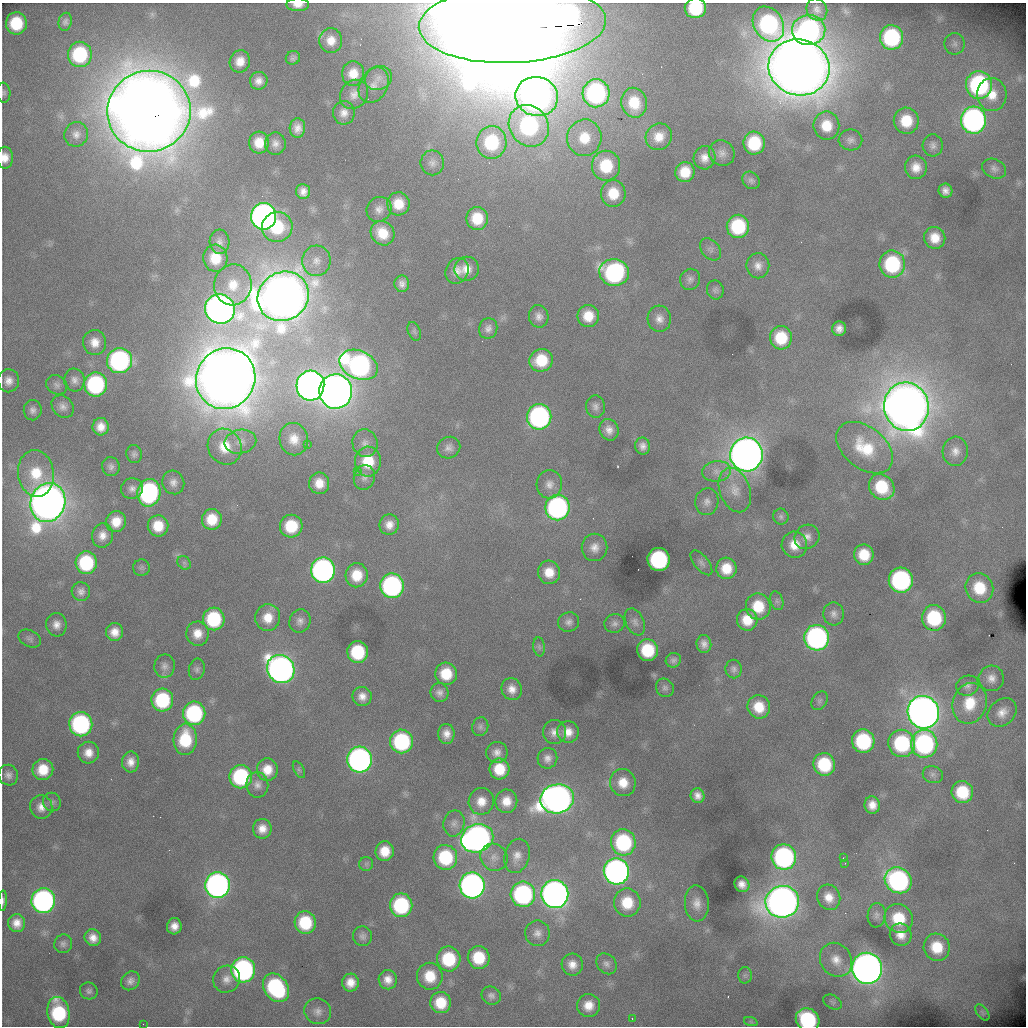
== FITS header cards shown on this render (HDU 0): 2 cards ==
NAXIS1  =                 1024 /fastest changing axis
NAXIS2  =                 1024 /next to fastest changing axis

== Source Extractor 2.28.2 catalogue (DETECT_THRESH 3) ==
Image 1024 x 1024 px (HDU 0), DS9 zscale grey, 1 PNG px = 1 image px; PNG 1028 x 1028 px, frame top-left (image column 1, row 1024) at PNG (2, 3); each listed source drawn as its Kron ellipse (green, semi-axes under 4 px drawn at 4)
Background 6100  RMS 87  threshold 261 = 3 sigma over >= 5 px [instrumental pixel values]
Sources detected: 288; all 288 listed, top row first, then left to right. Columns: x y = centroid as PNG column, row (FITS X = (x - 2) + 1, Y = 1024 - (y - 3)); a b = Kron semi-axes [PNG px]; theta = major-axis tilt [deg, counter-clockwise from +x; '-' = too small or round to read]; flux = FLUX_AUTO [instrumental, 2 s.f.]
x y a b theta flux
298 5 11 6 0 5.4e+04
695 8 10 10 - 3.4e+05
817 9 11 10 - 3.3e+04
65 22 9 6 77 2.2e+04
16 23 11 10 - 2.7e+05
512 24 93 39 2 9.0e+07
768 24 18 14 -57 9.9e+05
809 30 16 15 - 1.5e+06
891 37 12 11 - 6.9e+05
331 41 12 11 - 7.8e+04
954 44 11 10 - 3.3e+04
80 54 13 12 - 4.8e+05
293 58 7 6 - 1.9e+04
240 61 11 10 - 8.1e+04
799 67 31 28 -13 2.4e+07
353 74 12 11 - 9.8e+04
378 78 14 11 24 5.4e+04
259 81 9 9 - 4.8e+04
374 85 19 14 62 7.4e+04
979 85 14 13 - 1.1e+06
3 93 10 7 -84 1.9e+04
596 93 14 13 - 1.2e+06
354 94 15 13 51 6.2e+04
992 95 16 15 - 1.2e+05
537 97 21 19 -17 5.8e+06
634 103 15 12 -77 1.7e+05
149 111 42 40 12 3.1e+07
344 113 12 11 - 5.2e+04
973 120 13 12 - 2.5e+06
906 121 13 12 - 1.8e+05
529 126 21 19 -54 1.1e+06
826 126 14 13 - 1.5e+05
297 128 9 7 84 4.8e+04
76 134 12 11 - 4.6e+04
659 137 13 13 - 9.3e+04
584 138 18 17 - 1.8e+05
850 140 12 10 -1 3.5e+04
491 142 16 15 - 4.1e+05
259 143 11 10 - 1.1e+05
754 143 11 10 - 3.1e+05
275 144 11 10 - 3.9e+04
933 145 11 10 - 3.2e+04
722 153 13 12 - 4.3e+04
5 158 11 8 90 6.6e+04
704 158 12 11 - 5.9e+04
432 163 12 11 - 4.1e+04
606 166 15 14 - 2.6e+05
916 167 12 11 - 8.0e+04
994 169 12 9 -25 3.2e+04
685 172 10 9 - 1.3e+05
751 180 9 8 - 2.1e+04
945 191 7 7 - 3.5e+04
303 192 7 7 - 4.3e+04
613 193 13 12 - 1.6e+05
398 204 11 11 - 1.3e+05
379 209 13 12 - 4.7e+04
264 216 13 12 - 4.4e+06
477 218 11 10 - 1.8e+05
738 226 12 11 - 4.2e+05
277 227 15 15 - 3.2e+05
382 233 13 11 -51 1.4e+05
935 238 11 10 - 1.0e+05
219 242 12 10 -86 3.4e+04
710 249 12 9 -49 2.7e+04
215 258 13 12 - 1.5e+05
316 261 15 14 - 7.6e+04
892 264 13 13 - 5.6e+05
758 266 12 11 - 5.4e+04
467 269 12 12 - 7.4e+04
457 271 13 11 64 5.6e+04
614 272 15 13 -14 1.2e+06
690 279 11 10 - 2.9e+04
402 284 8 7 - 3.3e+04
233 285 20 18 81 1.9e+05
715 290 9 8 - 2.1e+04
283 296 26 24 34 1.6e+07
220 309 15 14 - 6.5e+06
539 316 11 9 -78 4.1e+04
588 316 11 11 - 1.3e+05
659 319 13 11 -85 5.5e+04
488 328 10 9 - 3.4e+04
839 329 7 7 - 3.8e+04
414 331 10 6 -68 1.6e+04
781 338 11 11 - 2.2e+05
95 342 12 11 - 7.7e+04
541 360 12 11 - 2.1e+05
120 361 13 12 - 1.5e+06
359 365 20 14 -24 2.1e+06
226 379 31 29 57 2.2e+07
74 380 11 10 - 3.8e+04
9 381 11 10 - 5.6e+04
96 384 12 11 - 8.7e+05
57 385 11 9 -31 2.7e+04
310 386 15 14 - 6.8e+06
336 391 17 16 - 1.0e+07
63 406 12 10 -46 3.9e+04
595 406 11 9 -85 3.1e+04
906 407 24 22 -77 1.7e+07
33 410 10 9 - 3.1e+04
539 417 13 12 - 1.6e+06
101 427 8 8 - 6.4e+04
609 430 11 9 -66 4.8e+04
294 439 16 14 -79 9.3e+04
240 442 16 12 11 6.3e+04
365 443 14 12 -75 5.9e+04
307 444 3 2 - 4.2e+03
643 446 8 7 - 3.6e+04
225 447 18 16 -59 1.8e+05
449 448 12 10 30 3.6e+04
865 448 32 20 -38 2.9e+05
955 451 14 12 87 6.4e+04
134 454 9 7 -75 2.2e+04
746 454 17 16 - 1.1e+07
368 462 15 13 86 2.1e+05
111 467 9 8 - 2.7e+04
357 471 4 3 - 5.7e+03
717 471 14 10 7 5.9e+04
36 473 23 18 -82 2.3e+05
364 477 12 10 74 3.6e+04
173 482 12 11 - 4.4e+04
319 483 11 10 - 8.9e+04
549 484 14 13 - 5.6e+04
882 487 14 12 -47 2.8e+05
132 489 11 10 - 3.7e+04
735 490 23 15 -70 1.1e+05
149 493 14 11 78 1.2e+06
707 502 13 11 80 4.5e+04
48 503 20 17 71 1.2e+07
557 508 13 12 - 1.7e+06
781 517 8 7 - 1.8e+04
212 519 10 10 - 1.5e+05
116 522 11 10 - 1.1e+05
389 525 10 9 - 5.9e+04
158 526 10 10 - 1.5e+05
291 526 11 11 - 2.4e+05
102 535 12 10 82 5.6e+04
807 537 13 11 39 5.1e+04
794 545 13 12 - 1.0e+05
595 547 14 13 - 6.1e+04
864 555 10 9 - 1.6e+05
659 559 11 11 - 9.4e+05
86 563 11 10 - 4.5e+05
184 563 7 6 - 1.5e+04
701 563 15 7 -51 2.5e+04
141 568 8 8 - 1.8e+04
726 568 11 10 - 1.3e+05
323 570 12 12 - 2.6e+06
549 572 12 11 - 1.1e+05
357 575 12 11 - 1.6e+05
901 580 12 12 - 1.3e+06
392 586 12 12 - 1.5e+06
979 588 15 13 -65 2.2e+05
81 591 9 9 - 3.3e+04
777 601 10 6 -72 1.9e+04
758 606 13 12 - 2.0e+05
834 614 11 10 - 3.7e+04
268 618 13 12 - 1.1e+05
934 618 13 12 - 4.4e+05
214 619 11 10 - 4.4e+05
747 620 11 10 - 1.3e+05
300 621 12 10 66 3.9e+04
569 622 10 9 - 3.2e+04
635 622 14 9 -65 3.2e+04
615 623 10 9 - 2.9e+04
56 625 11 10 - 5.1e+04
115 632 9 8 - 6.9e+04
198 634 12 11 - 8.5e+04
817 638 13 12 - 2.0e+06
30 639 12 8 -26 2.1e+04
704 644 9 7 -85 3.8e+04
539 647 9 6 -82 1.7e+04
647 650 11 10 - 2.9e+05
358 652 11 10 - 3.9e+05
673 660 8 7 - 2.1e+04
164 666 11 10 - 3.5e+04
197 669 11 8 76 2.0e+04
281 669 14 13 - 4.8e+06
734 669 9 8 - 2.4e+04
446 674 11 11 - 1.8e+05
991 678 13 12 - 5.9e+04
968 686 11 10 - 3.2e+04
665 688 10 8 -58 2.2e+04
512 689 11 10 - 6.0e+04
439 693 9 9 - 3.5e+04
362 696 10 9 - 5.3e+04
162 700 11 11 - 4.6e+05
819 701 10 7 59 1.7e+04
970 703 21 17 73 2.1e+05
759 707 12 11 - 1.4e+05
923 712 16 15 - 9.4e+06
1002 712 16 12 43 7.5e+04
194 713 12 11 - 7.6e+05
81 724 12 11 - 1.1e+06
480 727 9 8 - 2.1e+04
554 732 12 11 - 5.1e+04
568 732 11 11 - 7.5e+04
446 734 10 8 -90 5.4e+04
185 739 16 11 85 2.9e+05
402 741 12 11 - 7.3e+05
863 741 12 11 - 5.6e+05
902 743 13 13 - 5.9e+05
924 744 14 13 - 1.1e+06
497 752 11 10 - 4.5e+04
88 753 11 10 - 7.4e+04
547 758 10 9 - 4.1e+04
360 760 13 12 - 3.2e+06
131 762 10 8 87 5.9e+04
824 764 11 10 - 3.4e+05
499 769 10 10 - 1.8e+05
43 770 11 10 - 1.5e+05
267 770 11 10 - 1.0e+05
299 770 9 5 -62 1.2e+04
8 775 10 9 - 3.3e+04
933 775 10 8 -22 2.7e+04
241 777 11 11 - 6.3e+05
623 783 13 13 - 1.1e+05
257 785 13 11 -83 4.4e+04
962 792 11 10 - 2.5e+05
697 796 7 6 - 4.3e+04
557 799 17 14 13 6.4e+06
481 801 13 12 - 9.2e+04
506 801 12 11 - 9.5e+04
52 802 9 8 - 2.3e+04
872 805 8 8 - 6.2e+04
41 807 12 11 - 5.7e+04
454 823 13 10 79 4.1e+04
262 829 10 9 - 6.7e+04
477 838 16 14 20 4.8e+06
623 842 13 12 - 6.5e+05
385 851 10 9 - 1.2e+05
517 856 17 12 74 6.9e+04
445 857 12 12 - 4.0e+05
494 857 14 13 - 6.0e+04
784 857 13 12 - 1.4e+06
843 858 3 2 - 7.7e+03
845 863 3 3 - 3.2e+03
366 864 7 7 - 1.6e+04
616 871 13 12 - 3.7e+06
898 880 14 12 -38 1.5e+06
742 884 8 7 - 4.8e+04
217 885 13 12 - 3.4e+06
472 885 13 12 - 3.7e+06
523 894 12 12 - 1.2e+06
555 894 14 13 - 5.7e+06
829 897 13 11 -66 8.0e+04
3 901 10 3 87 1.8e+04
43 901 12 12 - 2.2e+06
782 902 17 16 - 8.4e+06
627 903 14 13 - 1.9e+05
697 903 18 12 -87 7.2e+04
401 905 12 11 - 5.8e+05
877 915 12 9 82 3.0e+04
899 918 15 13 -52 2.2e+05
17 923 9 8 - 6.1e+04
305 923 11 10 - 3.0e+05
174 926 8 7 - 5.5e+04
537 933 13 12 - 4.9e+04
901 935 11 10 - 7.6e+04
362 936 10 9 - 2.9e+04
93 938 8 8 - 5.8e+04
63 944 9 9 - 2.5e+04
937 947 14 13 - 1.8e+05
479 957 11 11 - 2.5e+05
449 959 12 12 - 3.5e+05
836 960 18 15 -56 9.6e+04
606 964 11 9 -48 3.0e+04
572 965 11 10 - 6.3e+04
867 968 15 15 - 8.9e+06
243 970 12 12 - 1.7e+06
745 975 8 6 88 1.7e+04
430 976 13 12 - 1.7e+05
227 979 14 13 - 6.2e+04
388 980 9 9 - 6.0e+04
130 981 10 8 46 3.5e+04
350 983 9 8 - 7.4e+04
276 988 15 11 -54 7.9e+05
89 991 9 8 - 2.3e+04
491 996 10 9 - 3.0e+04
832 1002 10 6 -28 1.9e+04
441 1003 10 10 - 1.7e+05
588 1005 11 11 - 9.2e+04
318 1011 13 12 - 4.6e+04
982 1012 9 5 -53 1.4e+04
58 1013 16 11 -79 5.0e+05
632 1018 2 2 - 3.6e+03
808 1020 12 11 - 6.2e+05
751 1022 7 4 -19 9.2e+03
143 1024 2 2 - 3.0e+03
At the frame edge (FLAGS 8, measured only in part): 7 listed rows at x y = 298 5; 695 8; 512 24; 3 93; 5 158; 3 901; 808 1020